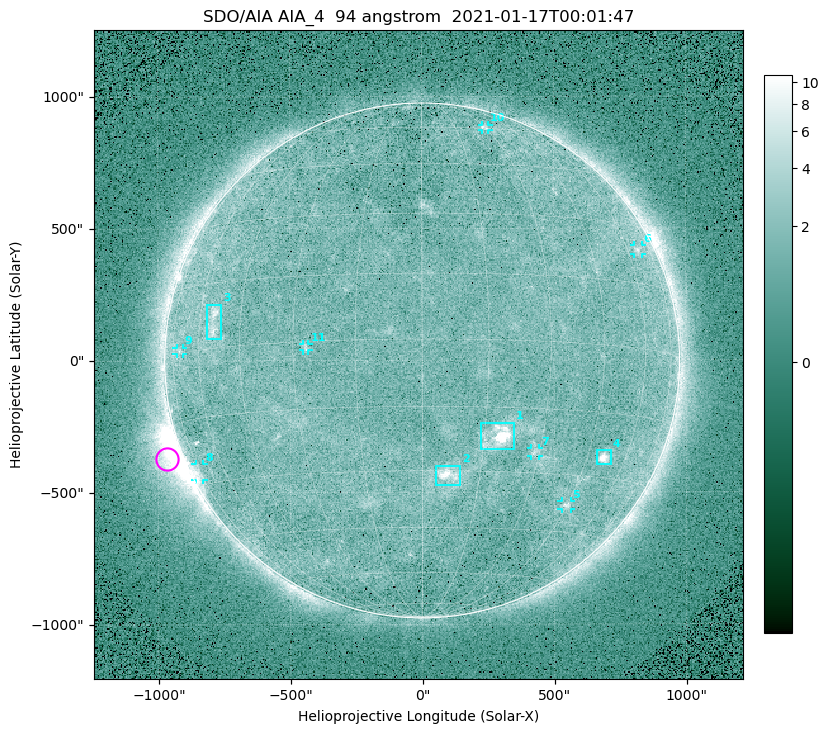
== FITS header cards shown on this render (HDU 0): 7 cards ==
TELESCOP= 'SDO/AIA '
INSTRUME= 'AIA_4   '
WAVELNTH=                   94
WAVEUNIT= 'angstrom'
DATE-OBS= '2021-01-17T00:01:47.12'
CTYPE1  = 'HPLN-TAN'
CTYPE2  = 'HPLT-TAN'

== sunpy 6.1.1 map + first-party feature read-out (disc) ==
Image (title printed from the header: SDO/AIA AIA_4  94 angstrom  2021-01-17T00:01:47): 512 x 512 px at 4.8 arcsec/px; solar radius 976 arcsec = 203 px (full disc in frame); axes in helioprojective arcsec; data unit not stated in the header (colour bar unlabelled)
Orientation: roll -0.138 deg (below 1 deg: not rotated)
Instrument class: DISC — disc imager (sunpy class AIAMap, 94 A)
Bright regions (active regions / flare kernels): reference = the median radial profile (limb darkening/brightening removed); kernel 5 px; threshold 5 sigma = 1.88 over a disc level ~1.65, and >= 1.15x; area >= 9 px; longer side >= 5 px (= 24 arcsec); searched inside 0.97 R_sun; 11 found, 11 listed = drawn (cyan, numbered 1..; 7 of them under ~33 arcsec drawn as corner ticks so the feature stays visible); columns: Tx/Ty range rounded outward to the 10 arcsec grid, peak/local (2 s.f.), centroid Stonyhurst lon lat
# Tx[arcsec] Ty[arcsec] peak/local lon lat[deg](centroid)
1 220..350 -340..-230 12 +18 -22
2 50..150 -470..-400 6.1 +7 -31
3 -820..-760 80..220 4.4 -54 +6
4 660..720 -400..-340 8.1 +51 -25
5 530..560 -570..-530 3.5 +45 -38
6 800..840 400..440 2.9 +66 +23
7 410..440 -360..-330 2.7 +29 -25
8 -860..-830 -450..-390 2.7 -75 -27
9 -930..-900 20..50 2.3 -70 +1
10 230..260 870..890 2.6 +30 +61
11 -450..-430 40..70 2.5 -27 -1
Off-limb structures (1.02-1.3 R_sun): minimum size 50 px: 3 found; the strongest spans PA ~95..130 deg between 1.02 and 1.22 R_sun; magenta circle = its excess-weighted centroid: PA ~110 deg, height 1.06 R_sun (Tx ~-970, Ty ~-370 arcsec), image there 5.4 x the reference